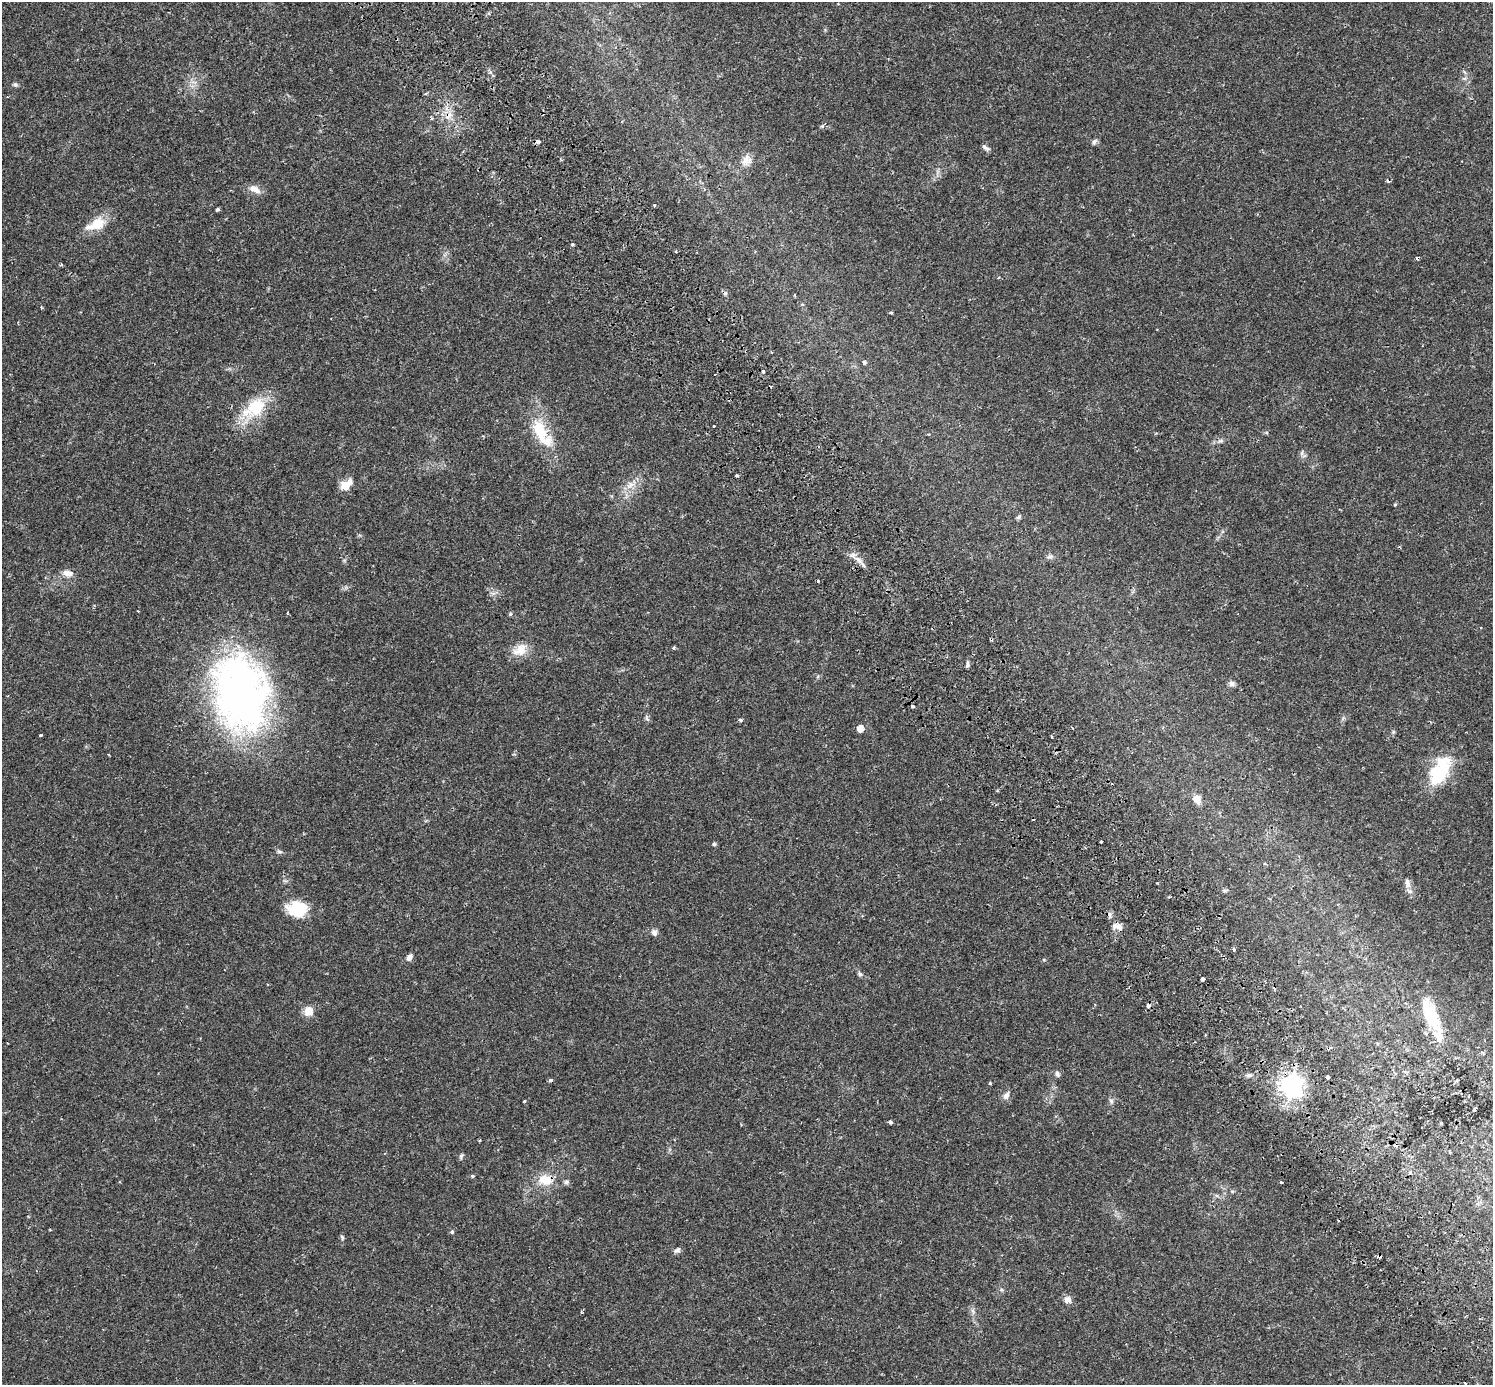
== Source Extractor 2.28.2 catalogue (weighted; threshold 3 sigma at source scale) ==
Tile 6 of 4 x 4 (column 2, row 2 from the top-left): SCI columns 1560-3050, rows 2997-4379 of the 6115 x 6057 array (HDU 1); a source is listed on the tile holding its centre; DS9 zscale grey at full resolution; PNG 1495 x 1387 px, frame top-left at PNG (2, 2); no overlay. Shown black and unused: <1% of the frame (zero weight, under 2 of 3 exposures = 5% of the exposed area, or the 3 px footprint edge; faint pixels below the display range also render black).
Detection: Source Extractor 2.28.2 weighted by HDU 2 'WHT'; one run over the whole footprint, this tile lists its part. Background 0.0176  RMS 0.0027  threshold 0.0122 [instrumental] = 3 sigma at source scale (4.5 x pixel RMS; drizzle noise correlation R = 1.50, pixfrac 1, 0.0396/0.0396 arcsec/px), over >= 5 px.
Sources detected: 104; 13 cosmic-ray / hot-pixel residue — not listed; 3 inside a brighter listed object's ellipse — not listed separately; the other 88 listed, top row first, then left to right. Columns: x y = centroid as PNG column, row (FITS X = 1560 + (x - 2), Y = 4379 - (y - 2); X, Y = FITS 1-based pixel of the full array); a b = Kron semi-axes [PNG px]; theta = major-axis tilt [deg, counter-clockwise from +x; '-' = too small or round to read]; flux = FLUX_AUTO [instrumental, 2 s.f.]
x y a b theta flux
1464 78 6 4 -18 0.45
15 85 7 5 -43 0.46
425 94 5 3 - 0.28
431 118 3 3 - 0.52
538 142 4 3 - 2.3
1094 142 9 6 60 0.6
986 148 11 5 -30 0.67
746 160 16 12 57 2.4
255 189 17 8 -24 2
654 205 4 2 - 0.23
217 209 4 3 - 0.5
97 224 24 15 28 4.9
572 244 3 3 - 1.9
61 265 4 3 - 0.33
998 278 3 2 - 0.23
802 304 5 3 - 0.23
891 312 4 3 - 0.31
772 352 4 2 - 0.21
864 362 4 4 - 0.88
763 371 3 3 - 2.7
254 408 37 22 39 11
714 426 3 2 - 0.4
541 433 45 17 -59 10
1221 441 9 5 -6 0.65
1302 453 9 3 77 0.45
737 476 3 3 - 1
345 485 11 8 42 4.2
630 485 16 9 27 2.4
1395 504 4 3 - 0.38
1019 517 8 5 45 0.46
1399 547 5 3 - 0.28
1050 556 11 4 5 0.61
859 560 13 5 -53 1.5
68 573 13 8 -14 2
818 581 3 3 - 1.3
287 613 3 3 - 0.21
510 614 5 5 - 0.37
673 647 4 3 - 0.42
520 650 22 14 30 3.6
967 664 10 4 87 0.55
1232 683 8 6 -23 0.9
240 693 93 62 -79 110
913 706 4 3 - 0.55
647 719 9 5 -62 0.51
740 720 4 3 - 1.1
860 728 5 5 - 2.6
1393 732 6 4 47 0.35
40 735 3 3 - 0.57
1440 771 38 19 61 13
1197 799 10 8 -59 2.4
1101 841 3 3 - 1.3
714 844 5 4 - 0.43
279 852 8 4 -9 0.46
1407 883 15 8 -82 1.4
1225 890 8 4 9 0.38
297 909 24 18 -3 7.8
1110 915 9 4 -90 0.63
1119 927 9 7 -83 1.2
654 932 9 8 - 0.89
1234 950 3 3 - 1.3
409 957 9 6 56 1.1
860 974 7 5 -63 0.51
1203 979 3 3 - 4.8
1148 1005 5 4 - 1.2
308 1011 12 10 62 2.5
1431 1015 41 15 -65 12
1057 1074 8 6 -78 0.66
1249 1075 8 5 2 0.63
1327 1077 4 3 - 1.2
551 1080 4 4 - 0.42
990 1083 3 3 - 0.28
1291 1085 8 8 - 170
1006 1096 10 7 54 1.2
1111 1101 8 6 -77 0.6
524 1102 3 3 - 0.5
890 1122 4 3 - 0.67
461 1156 7 5 74 0.47
473 1176 5 4 - 0.34
545 1180 18 13 -13 4.7
566 1182 8 6 20 0.58
50 1230 3 2 - 0.19
452 1232 5 4 - 0.44
342 1237 8 4 -64 0.42
677 1250 10 6 34 0.69
1379 1256 4 3 - 0.71
1067 1300 8 8 - 1.4
973 1311 7 4 -71 0.56
1465 1383 3 2 - 0.3
Overlapping masked pixels (flux is a lower limit): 3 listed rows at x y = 1291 1085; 545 1180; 1379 1256
Unlisted compact peaks at least as high as the median listed source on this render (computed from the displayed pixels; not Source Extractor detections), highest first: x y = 822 126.